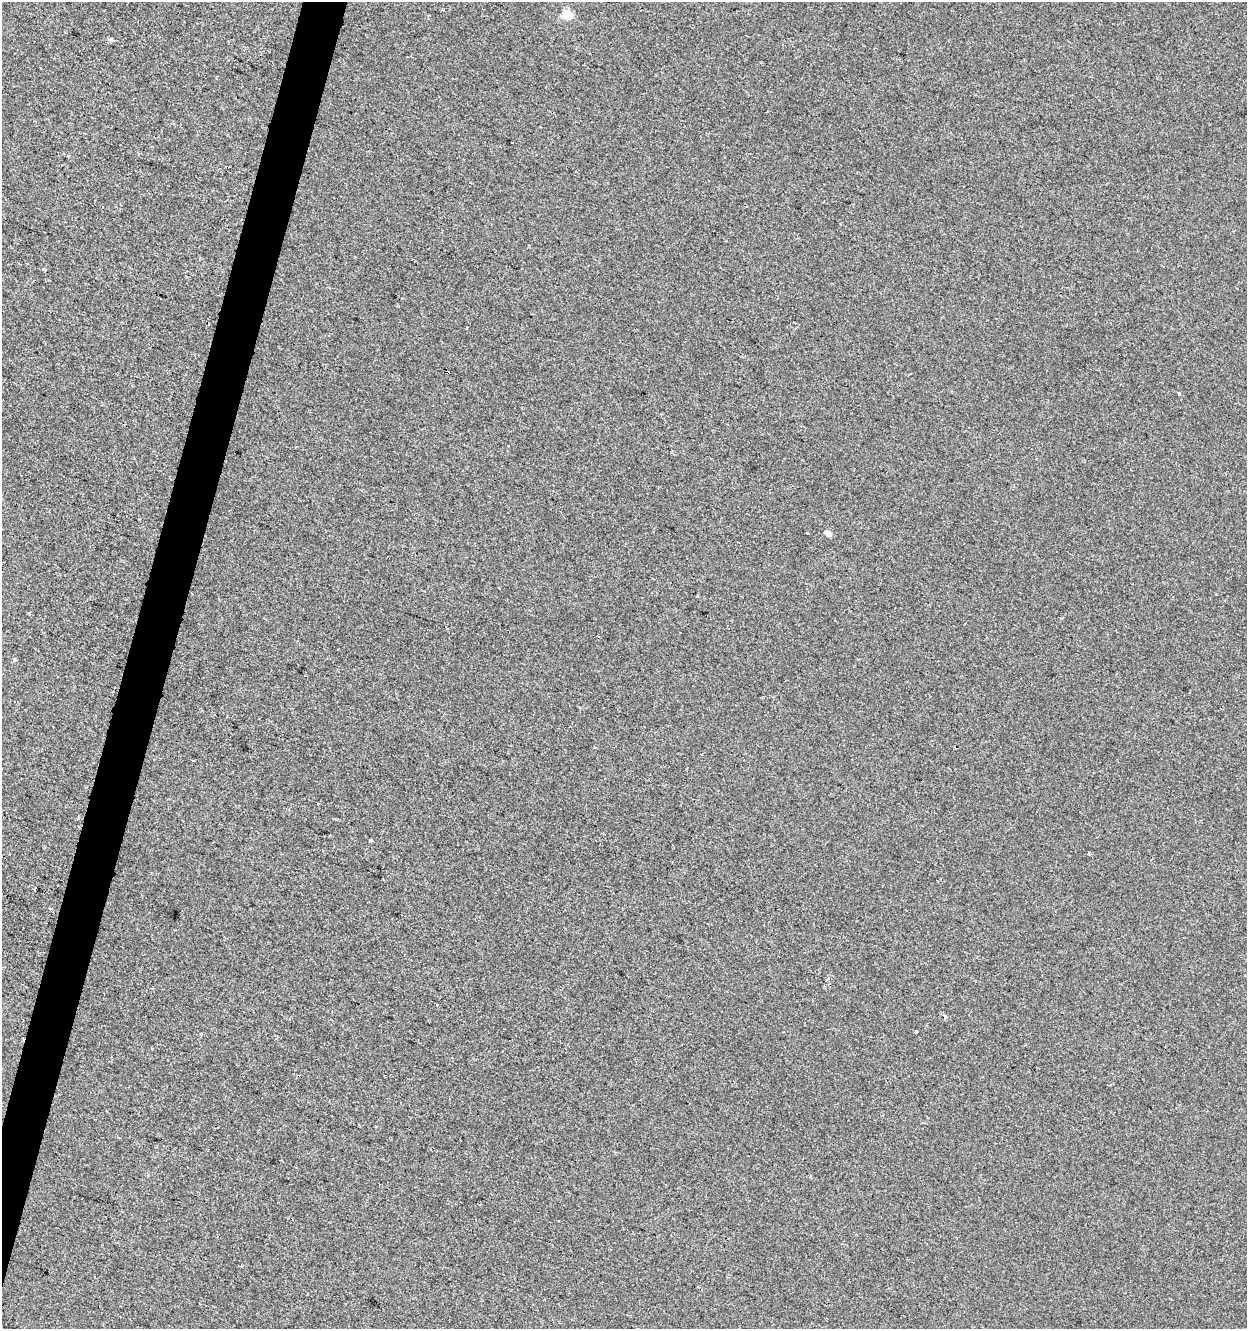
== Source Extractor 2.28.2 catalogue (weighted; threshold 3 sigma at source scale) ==
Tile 7 of 4 x 4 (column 3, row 2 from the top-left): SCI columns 2770-4014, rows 2653-3979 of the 5476 x 5312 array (HDU 1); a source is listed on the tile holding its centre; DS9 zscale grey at full resolution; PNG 1249 x 1331 px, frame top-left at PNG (2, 2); no overlay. Shown black and unused: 3% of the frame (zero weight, under 2 of 3 exposures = <1% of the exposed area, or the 3 px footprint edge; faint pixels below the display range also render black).
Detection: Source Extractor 2.28.2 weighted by HDU 2 'WHT'; one run over the whole footprint, this tile lists its part. Background -6.33e-04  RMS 0.0042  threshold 0.0187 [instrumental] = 3 sigma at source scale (4.5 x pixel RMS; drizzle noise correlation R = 1.50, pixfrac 1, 0.0396/0.0396 arcsec/px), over >= 5 px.
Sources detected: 18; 5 cosmic-ray / hot-pixel residue — not listed; the other 13 listed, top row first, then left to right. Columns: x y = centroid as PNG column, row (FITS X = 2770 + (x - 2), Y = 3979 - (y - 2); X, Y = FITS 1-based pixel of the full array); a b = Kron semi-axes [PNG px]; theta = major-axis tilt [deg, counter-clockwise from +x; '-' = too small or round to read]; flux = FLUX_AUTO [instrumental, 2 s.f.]
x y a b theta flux
567 15 5 5 - 21
110 39 5 4 - 0.76
44 269 4 3 - 1.1
1179 393 3 3 - 1.2
828 534 8 6 -17 1.5
697 596 3 2 - 0.41
447 628 3 2 - 0.62
15 660 5 3 - 0.6
193 761 3 2 - 0.39
1089 854 3 3 - 1.2
34 890 3 3 - 0.39
827 978 5 3 - 0.65
916 1032 3 3 - 1.3